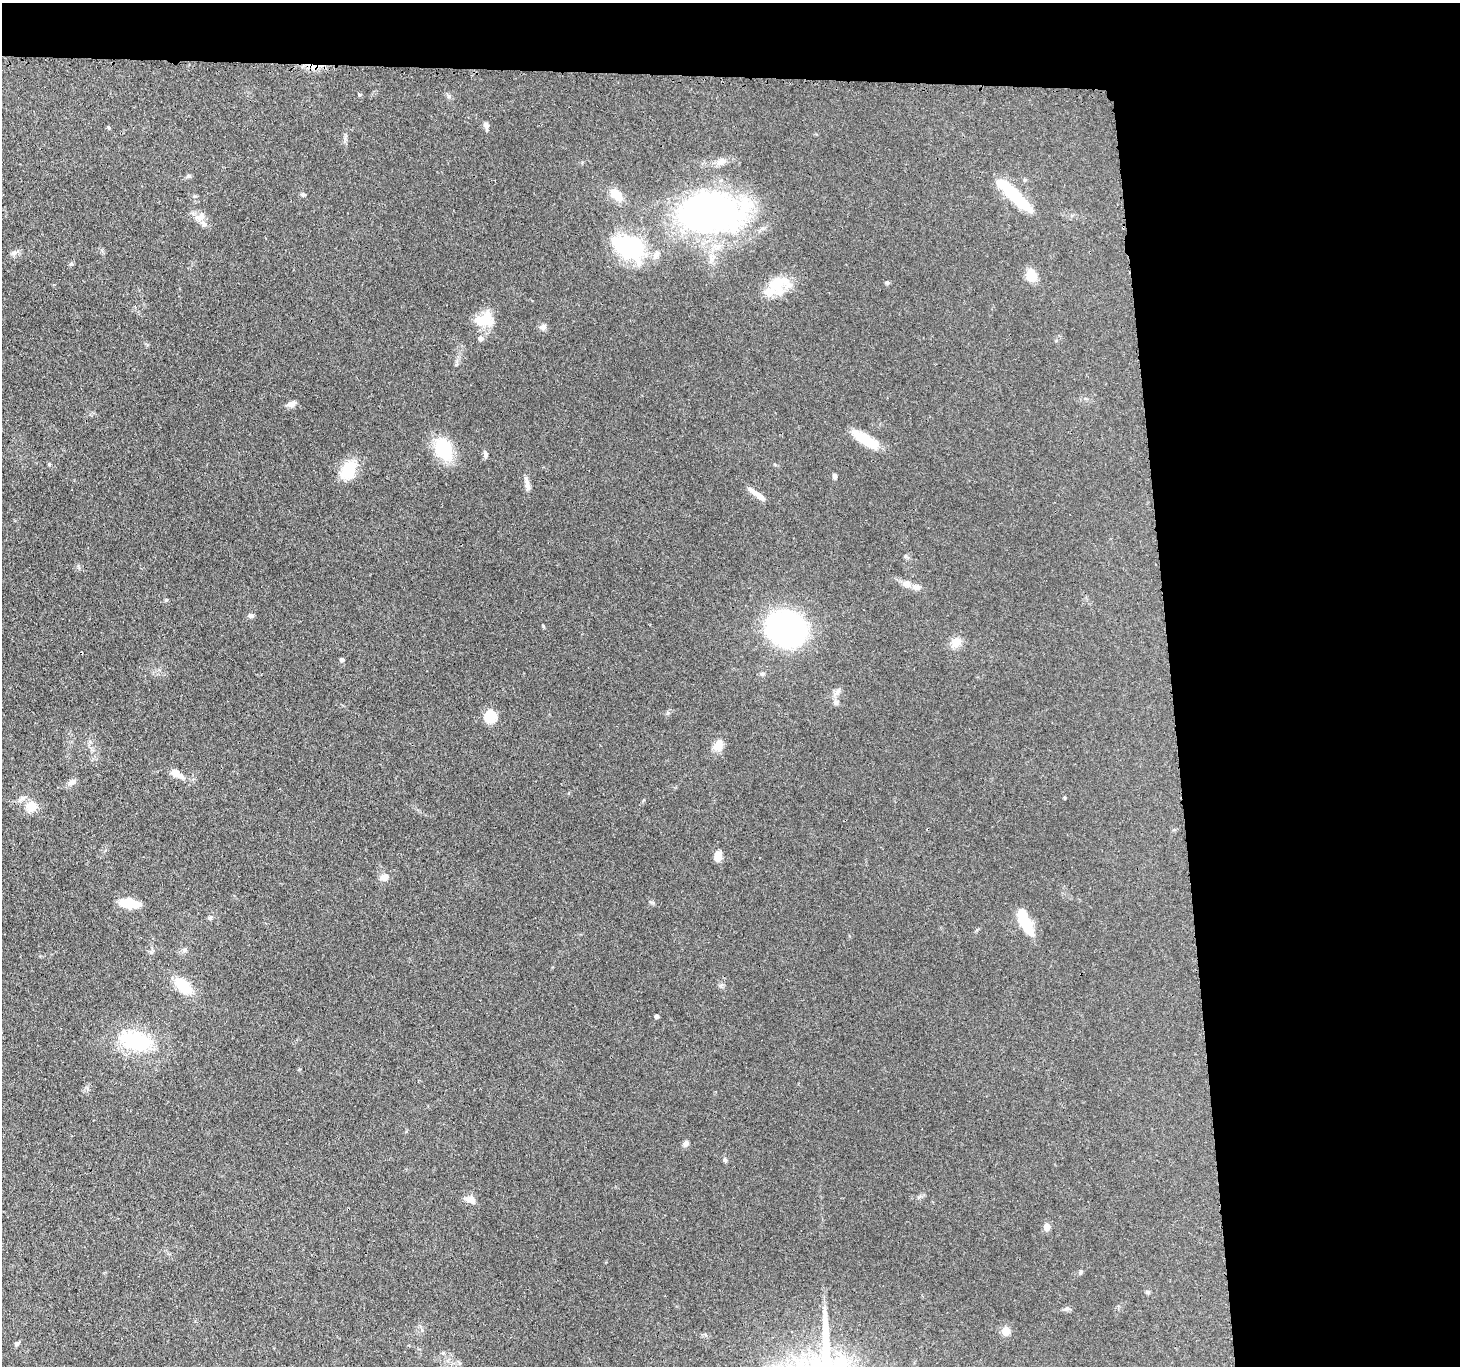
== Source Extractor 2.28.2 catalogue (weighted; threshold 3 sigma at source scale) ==
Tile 3 of 3 x 3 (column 3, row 1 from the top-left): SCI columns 2938-4395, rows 2864-4227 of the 4416 x 4389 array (HDU 1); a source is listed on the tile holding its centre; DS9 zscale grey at full resolution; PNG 1462 x 1368 px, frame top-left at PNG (2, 3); no overlay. Shown black and unused: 24% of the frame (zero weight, under 3 of 4 exposures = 3% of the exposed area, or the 3 px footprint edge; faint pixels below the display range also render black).
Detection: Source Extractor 2.28.2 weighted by HDU 2 'WHT'; one run over the whole footprint, this tile lists its part. Background 0.112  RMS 0.0053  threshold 0.0237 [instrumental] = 3 sigma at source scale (4.5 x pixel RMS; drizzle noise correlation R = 1.50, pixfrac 1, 0.05/0.05 arcsec/px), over >= 5 px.
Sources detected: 68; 1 cosmic-ray / hot-pixel residue — not listed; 5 inside a brighter listed object's ellipse — not listed separately; the other 62 listed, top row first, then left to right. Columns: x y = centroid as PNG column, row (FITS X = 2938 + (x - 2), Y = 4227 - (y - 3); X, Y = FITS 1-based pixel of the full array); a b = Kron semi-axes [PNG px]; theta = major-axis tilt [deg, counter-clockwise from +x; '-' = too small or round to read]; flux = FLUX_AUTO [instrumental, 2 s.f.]
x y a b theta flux
359 94 4 3 - 1.2
486 125 10 6 -76 1.8
109 128 6 3 -70 0.52
721 162 17 8 32 3.8
188 176 6 5 - 1
1013 194 49 11 -43 25
303 195 7 5 -25 1
617 195 19 11 -46 7.6
710 212 81 46 3 180
200 217 14 10 32 4.1
629 247 32 23 -27 53
13 253 8 6 26 1.5
1031 275 13 10 -75 9.4
887 282 6 5 - 0.81
777 284 24 21 -84 16
484 320 23 16 13 13
543 327 9 7 15 2.1
480 338 7 6 - 1.6
291 404 12 7 24 2.3
865 439 31 10 -31 16
444 449 19 14 -66 30
485 454 9 5 -84 1.4
49 464 6 4 -72 0.61
348 470 22 16 66 15
835 476 6 4 -82 1.6
527 483 18 5 -78 2.9
757 494 26 5 -36 4.1
905 556 6 5 - 0.83
907 584 12 9 -19 3.3
166 600 5 3 - 0.61
251 616 7 6 - 1.4
543 626 6 3 -71 0.51
786 628 21 17 -25 270
956 642 7 7 - 10
342 659 5 4 - 1.3
837 692 7 4 72 1.4
836 702 8 7 - 1.9
491 716 6 6 - 46
718 745 15 12 52 4.9
175 773 13 9 -45 3.6
72 782 11 7 16 2.3
22 798 10 6 28 2
1064 798 3 3 - 0.59
31 806 5 5 - 27
718 857 13 8 77 4.1
384 877 12 9 9 3
129 903 20 8 -6 15
210 917 7 5 67 1
1025 922 27 10 -65 19
184 950 6 6 - 1.3
151 952 6 5 - 1
182 985 21 11 -40 15
656 1016 4 4 - 1.5
136 1041 31 18 -12 39
686 1143 8 6 52 1.8
725 1160 6 5 - 0.9
471 1200 14 9 -20 4
1047 1227 5 5 - 8
1081 1272 7 5 74 0.91
1148 1292 6 5 - 0.93
1066 1309 7 4 20 1.1
1006 1331 5 5 - 15
Unlisted compact peaks at least as high as the median listed source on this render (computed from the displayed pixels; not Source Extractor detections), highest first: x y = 71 264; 668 713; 449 96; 653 903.